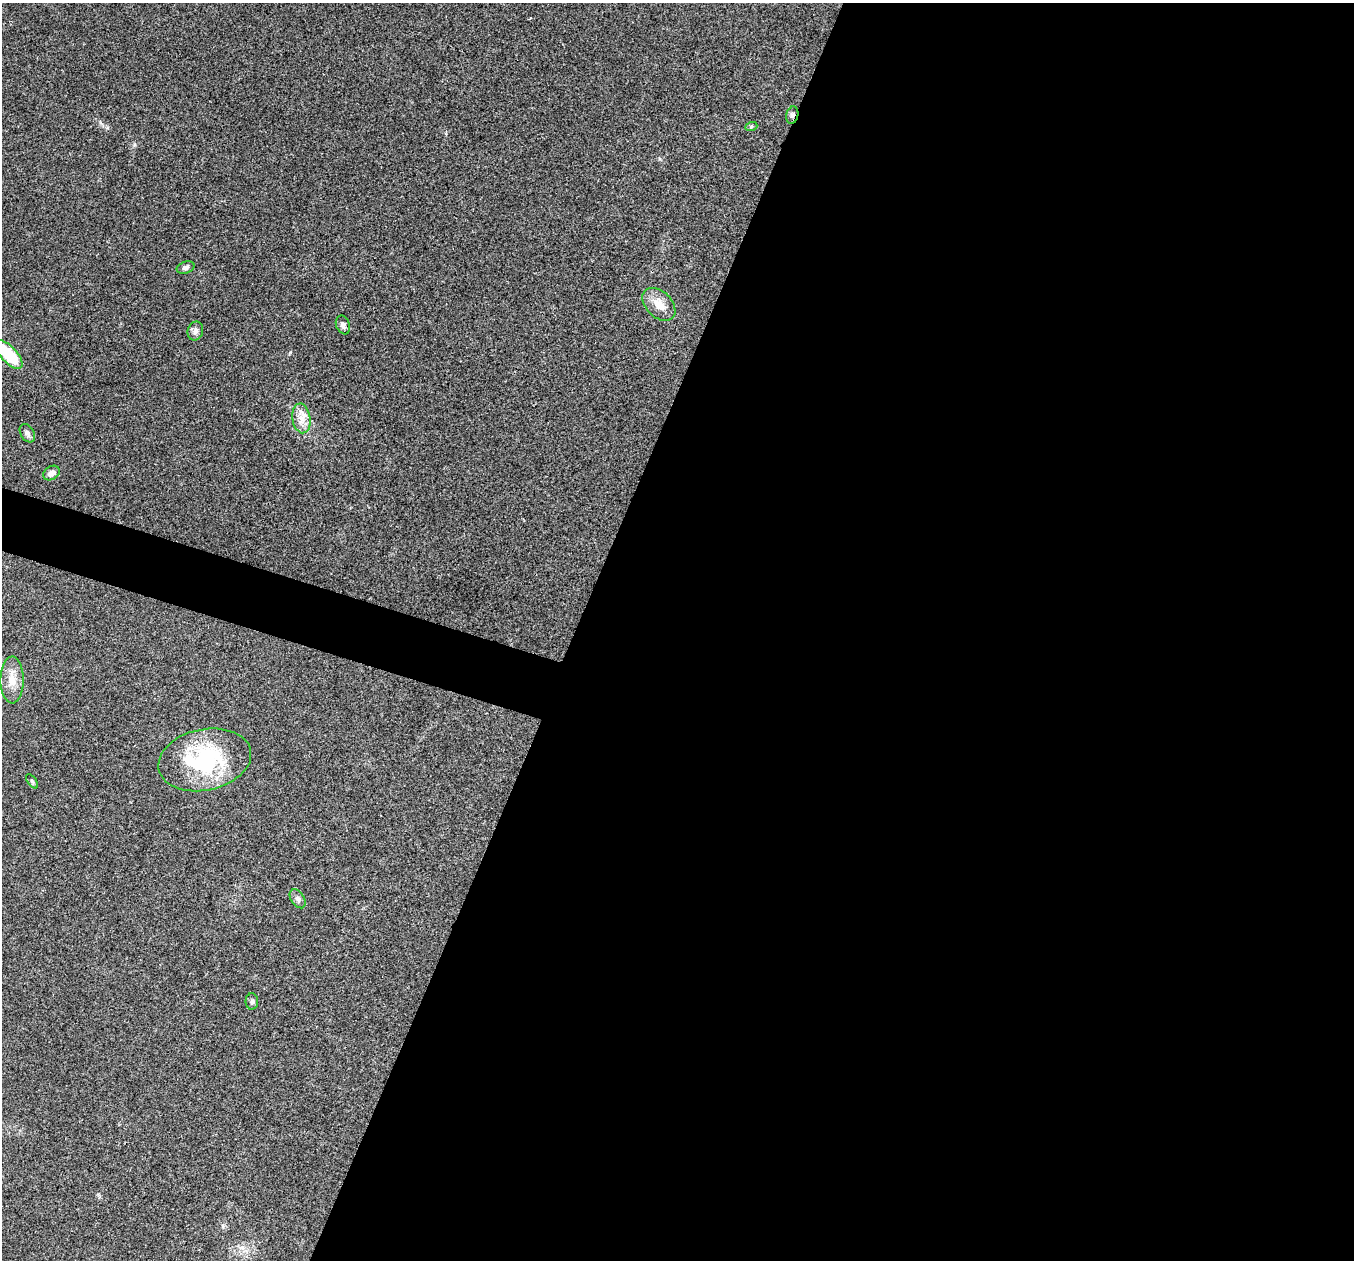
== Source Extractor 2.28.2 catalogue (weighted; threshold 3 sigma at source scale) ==
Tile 12 of 4 x 4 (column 4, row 3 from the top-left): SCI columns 4064-5415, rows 1524-2781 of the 5418 x 5432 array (HDU 1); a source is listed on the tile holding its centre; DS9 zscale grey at full resolution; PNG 1356 x 1262 px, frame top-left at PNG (2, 3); each listed source drawn as its Kron ellipse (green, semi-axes under 4 px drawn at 4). Shown black and unused: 60% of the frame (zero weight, under 3 of 4 exposures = <1% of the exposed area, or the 3 px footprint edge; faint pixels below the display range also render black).
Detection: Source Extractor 2.28.2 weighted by HDU 2 'WHT'; one run over the whole footprint, this tile lists its part. Background 0.0191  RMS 0.0045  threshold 0.0204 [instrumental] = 3 sigma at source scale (4.5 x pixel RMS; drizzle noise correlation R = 1.50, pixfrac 1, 0.05/0.05 arcsec/px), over >= 5 px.
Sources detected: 15; all 15 listed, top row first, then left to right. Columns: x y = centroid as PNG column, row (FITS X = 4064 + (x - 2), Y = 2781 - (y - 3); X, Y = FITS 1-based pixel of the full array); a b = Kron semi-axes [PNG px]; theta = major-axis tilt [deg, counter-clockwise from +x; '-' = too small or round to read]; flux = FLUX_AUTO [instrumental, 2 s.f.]
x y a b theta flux
792 115 9 6 73 1.3
751 127 6 4 20 0.57
186 268 9 5 17 1.3
659 304 19 13 -44 6.4
343 325 10 6 -68 1.8
195 331 9 7 76 1.7
9 354 18 8 -47 19
301 418 15 9 -81 4.5
27 433 10 6 -58 1.6
51 473 9 6 31 2.6
12 680 23 11 89 6.7
205 760 47 30 12 49
32 781 8 4 -54 0.73
298 899 10 6 -57 1.5
252 1001 8 6 -90 1.2
Overlapping masked pixels (flux is a lower limit): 1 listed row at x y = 792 115
Isophote crosses this tile's border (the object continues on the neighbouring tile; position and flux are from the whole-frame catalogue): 1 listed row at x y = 9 354